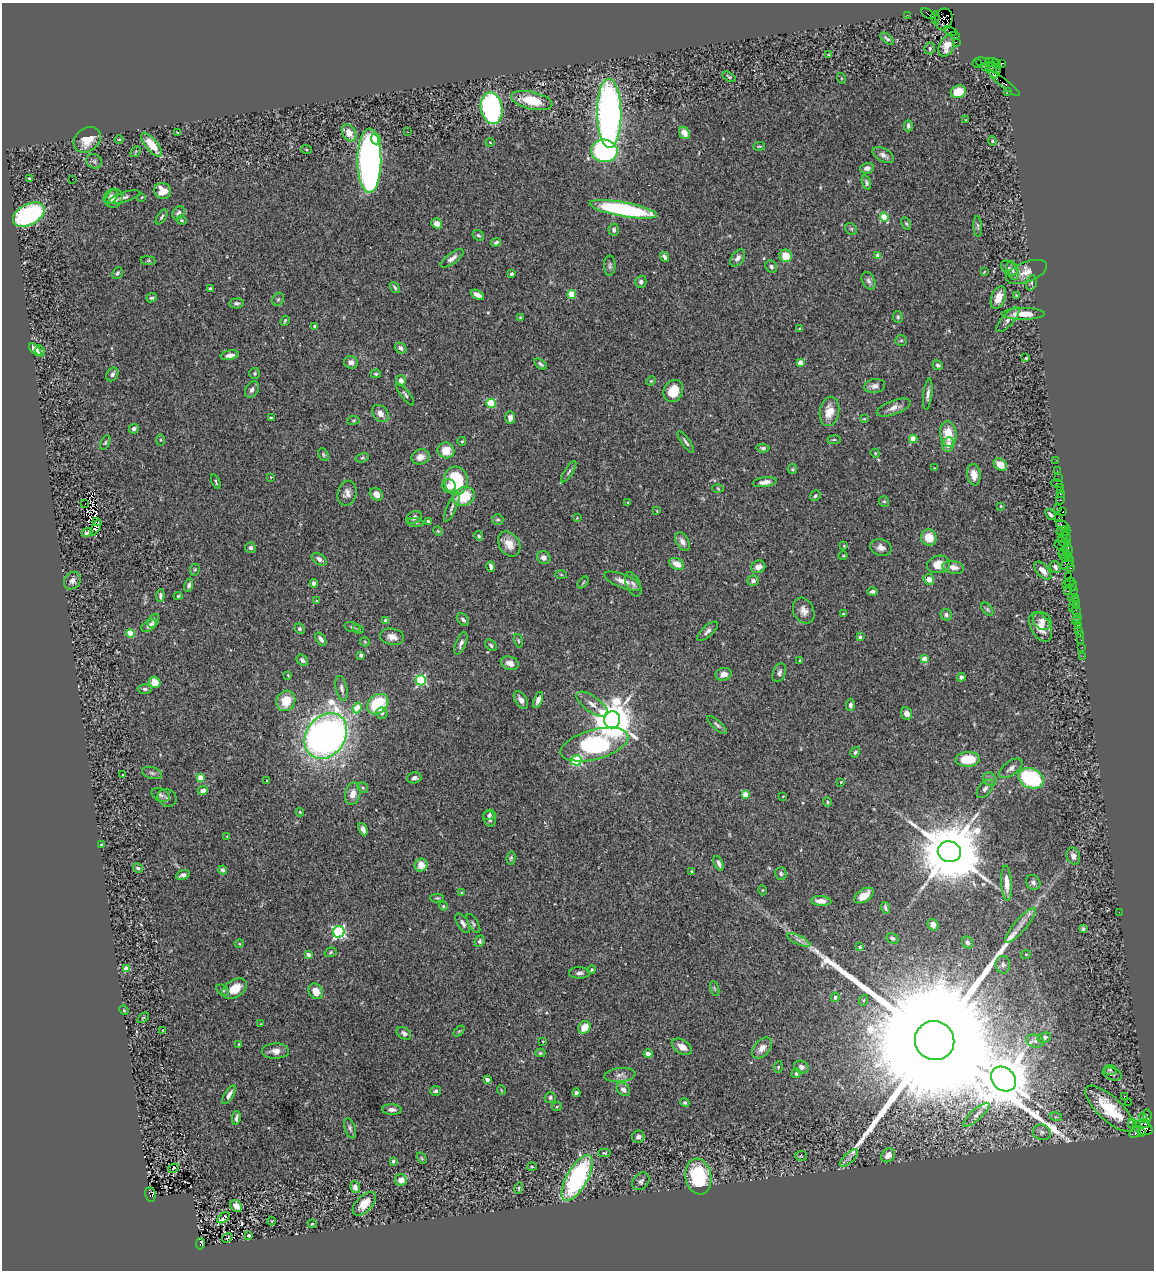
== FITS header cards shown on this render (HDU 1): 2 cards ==
NAXIS1  =                 1152
NAXIS2  =                 1268

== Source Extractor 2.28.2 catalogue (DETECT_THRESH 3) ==
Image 1152 x 1268 px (HDU 1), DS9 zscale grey, 1 PNG px = 1 image px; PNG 1156 x 1272 px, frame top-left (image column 1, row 1268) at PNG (2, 3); each listed source drawn as its Kron ellipse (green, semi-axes under 4 px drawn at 4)
Background 0.691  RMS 0.033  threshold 0.0989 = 3 sigma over >= 5 px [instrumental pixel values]
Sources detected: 446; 4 with non-positive FLUX_AUTO (blend fragments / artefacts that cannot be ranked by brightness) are neither listed nor drawn; the other 442 listed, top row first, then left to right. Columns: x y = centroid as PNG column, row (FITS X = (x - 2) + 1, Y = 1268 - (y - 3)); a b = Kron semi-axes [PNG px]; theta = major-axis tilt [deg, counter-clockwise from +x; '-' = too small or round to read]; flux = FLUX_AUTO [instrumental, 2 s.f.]
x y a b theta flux
928 14 7 4 -33 58
907 15 2 2 - 12
935 18 6 3 -87 440
944 19 11 8 78 1500
950 31 7 3 -25 79
955 36 4 3 - 57
887 39 8 4 -41 4.5
956 42 2 2 - 8.9
947 46 11 7 65 28
930 48 6 5 - 4.5
829 55 4 4 - 1.9
982 62 7 3 -7 75
992 62 6 4 -3 43
977 63 5 3 - 20
996 64 5 3 - 130
1001 64 4 3 - 170
986 67 5 3 - 270
995 68 7 3 -43 530
992 70 9 4 -63 590
729 77 7 4 -30 3.4
841 78 5 3 - 1.8
1004 84 19 4 -37 190
1007 91 3 2 - 8.1
958 92 8 6 20 45
532 101 21 8 -13 69
492 108 16 10 -80 520
609 113 34 12 -89 1200
966 120 3 2 - 2
908 126 6 4 89 6.7
177 132 3 2 - 1.4
408 132 3 2 - 2
349 133 9 6 -59 27
684 133 6 5 - 18
376 139 5 5 - 32
87 140 14 11 38 40
119 140 4 3 - 1.8
992 141 4 4 - 2.5
490 142 4 4 - 2.3
152 145 15 6 -50 54
759 146 6 3 8 2.2
307 150 5 3 - 2.2
604 151 13 11 -10 330
136 152 6 4 47 2.4
883 155 12 6 -28 10
94 161 8 7 - 6.4
369 161 32 12 90 1000
867 168 7 5 14 10
29 178 3 3 - 2.4
72 179 2 2 - 28
866 183 7 3 -72 4.4
163 191 9 8 - 29
111 196 8 6 52 9.7
124 197 17 5 16 7.4
142 197 3 2 - 2.4
114 199 10 8 49 16
623 209 34 7 -10 340
178 213 7 5 52 8.9
29 215 17 10 28 330
162 217 8 4 54 4.6
884 217 4 4 - 72
182 220 5 4 - 2.9
437 223 5 4 - 14
906 224 6 4 -62 3.1
978 226 10 4 -88 4.1
851 229 6 5 - 3.8
614 230 6 5 - 5.5
478 235 6 5 - 4.2
496 242 5 3 - 4.7
786 256 6 6 - 34
878 256 4 4 - 25
664 257 5 3 - 7.5
452 258 13 5 36 11
738 258 10 6 54 9.8
148 261 8 4 -8 3.1
610 266 10 6 88 5.7
771 267 6 5 - 5.6
1009 268 9 6 -38 6.2
1013 270 10 5 -71 8.1
984 272 3 2 - 1.7
1026 272 22 10 20 28
117 273 6 4 64 4.8
511 274 3 3 - 6.8
868 281 9 6 -65 7.3
641 282 6 5 - 5.3
1031 283 8 5 75 4.8
395 287 6 3 -53 3.6
210 289 3 3 - 3.3
477 295 7 4 -28 11
572 295 4 4 - 78
1016 296 3 2 - 1.9
152 298 5 4 - 4
998 298 12 7 70 25
278 299 7 5 67 4.4
236 303 7 5 4 5.6
1023 314 21 6 0 32
520 317 4 3 - 1.9
898 317 6 5 - 3.9
1008 320 16 6 48 11
285 321 5 3 - 2.8
314 326 3 3 - 2.6
800 328 4 3 - 2.7
901 340 6 5 - 3.1
401 348 6 5 - 8
35 350 7 4 -47 15
40 351 5 5 - 5.5
230 355 9 4 10 11
1026 358 3 3 - 2.2
351 362 7 6 - 12
800 363 4 4 - 34
540 364 7 4 -37 5.4
938 365 5 4 - 5
255 373 5 5 - 3.7
112 374 7 5 55 7.8
376 374 5 4 - 3.1
401 381 5 5 - 13
651 381 5 4 - 2.2
875 386 10 7 9 12
252 390 9 6 57 9.2
673 391 11 9 66 45
405 394 13 4 -52 5.3
928 394 16 4 83 9.3
491 403 5 4 - 110
894 408 18 7 21 15
829 411 15 9 80 34
380 414 9 7 -47 16
510 417 6 5 - 10
271 418 4 3 - 3
864 419 4 2 - 1.7
353 420 6 3 9 2.3
134 429 5 4 - 7.7
948 434 13 8 -84 49
913 439 4 4 - 44
160 440 6 4 90 2.9
834 440 7 3 8 2.5
462 441 4 4 - 2.8
686 442 13 3 -55 5.7
105 443 8 4 63 3.2
948 445 7 6 - 16
763 448 6 4 -4 5.2
446 450 8 8 - 41
875 453 5 3 - 1.9
323 455 7 5 -57 3.5
420 457 9 7 20 17
362 458 7 4 17 3.7
1056 460 2 2 - 6
1000 465 7 5 -39 26
934 468 3 2 - 1.6
792 469 5 4 - 2.8
1057 471 2 2 - 17
569 472 12 3 58 4.8
974 475 11 6 -81 19
271 477 4 3 - 2.1
1058 478 2 2 - 16
456 481 14 12 -84 120
216 482 7 3 -66 3
765 482 12 5 7 13
1057 483 6 2 -18 63
449 486 7 6 - 14
1060 488 2 2 - 21
718 489 5 3 - 2.2
347 493 12 9 78 16
376 494 7 5 -39 15
1060 494 4 3 - 47
464 496 11 9 25 71
815 496 5 4 - 3.6
1061 498 6 4 71 69
884 501 5 5 - 3.6
628 503 3 3 - 1.9
85 504 2 2 - 13
1001 506 4 3 - 2
452 507 16 5 66 8.4
1058 508 4 3 - 44
657 511 4 2 - 1.3
1062 512 4 3 - 67
1050 514 6 3 -47 5.2
414 517 8 5 29 9.6
577 518 4 3 - 1.7
1059 518 4 3 - 120
498 520 5 5 - 3.8
428 521 4 3 - 2.8
96 522 2 2 - 1.9
415 522 8 3 -4 3.3
1063 525 7 3 -27 61
96 528 9 3 62 3.3
438 531 5 3 - 2.1
1063 531 7 4 3 170
87 533 5 3 - 5.3
479 536 5 4 - 4.2
1063 536 7 3 66 190
929 537 8 7 - 36
1066 539 7 4 -68 69
682 542 10 6 -59 11
1063 542 6 3 -33 55
509 544 13 10 -56 24
844 546 3 2 - 1.4
1061 546 7 2 -32 38
881 547 11 8 -14 12
250 548 5 5 - 6.9
1068 549 6 3 -72 150
1063 553 5 3 - 190
1066 553 4 3 - 140
843 556 5 3 - 2
544 558 7 6 - 9.8
1065 558 4 3 - 50
319 559 8 5 -32 10
1069 559 2 2 - 22
677 564 8 5 -30 25
938 564 11 8 13 32
1068 564 7 4 41 110
491 566 5 3 - 7.4
758 567 7 6 - 13
953 567 11 6 -9 16
1055 567 6 5 - 6.8
1070 568 4 3 - 49
195 570 6 5 - 3.3
1043 571 11 5 -48 15
561 575 6 4 -2 2.7
1069 576 2 2 - 14
929 579 6 5 - 18
72 581 9 7 53 8.8
623 581 19 7 -21 21
753 581 6 5 - 7.7
1070 582 5 3 - 51
314 583 4 4 - 8.4
583 583 7 3 49 2.5
633 584 13 7 -66 8.7
1066 584 3 2 - 62
189 585 7 4 74 6.2
1073 585 5 2 - 38
1074 590 3 2 - 30
872 591 5 4 - 5.7
1067 591 3 2 - 36
160 595 6 4 84 4.2
178 596 4 4 - 2.8
1072 597 3 3 - 56
1075 598 3 2 - 53
317 601 3 3 - 3.1
1075 602 5 3 - 96
1076 606 3 2 - 10
1072 607 2 2 - 180
987 609 7 4 -49 3.8
804 611 13 10 -64 16
1076 611 6 2 -72 55
843 614 3 2 - 1.6
946 615 6 5 - 6.3
1077 617 4 2 - 11
463 620 7 5 -46 6.6
153 621 7 5 64 5.4
386 621 4 3 - 19
1042 621 10 8 -40 12
1076 621 4 2 - 17
1079 625 3 3 - 42
149 626 8 5 33 10
352 627 8 4 -14 4.2
1040 627 16 9 -59 26
300 629 5 5 - 3.4
358 629 5 3 - 2.5
1079 630 4 3 - 9.8
708 631 13 5 41 8.7
131 633 4 4 - 74
1080 635 2 2 - 21
392 637 12 8 -11 17
860 637 4 4 - 6
321 639 7 4 -56 8.3
1081 640 2 2 - 5.7
518 641 7 4 -71 3.1
365 642 5 4 - 2.4
461 643 12 5 68 9.1
491 645 7 4 -41 5
1082 647 3 2 - 4.8
361 655 4 3 - 7
1083 656 2 2 - 7.5
924 659 4 4 - 35
302 660 6 5 - 7.8
800 661 3 3 - 4
510 663 9 6 -16 13
779 673 10 6 67 7.3
723 674 8 6 16 16
288 675 3 2 - 1.6
961 677 4 4 - 8.2
421 680 5 5 - 230
155 682 6 5 - 25
342 688 13 5 -77 9.1
145 689 7 4 -2 4.8
521 700 10 5 -57 11
538 700 8 4 69 10
286 701 10 9 - 45
378 704 11 9 42 120
592 704 18 7 -35 17
850 705 6 4 86 7.4
357 708 5 4 - 54
382 713 6 5 - 4.3
906 713 6 5 - 12
612 720 8 8 - 8100
717 725 12 4 -41 5.5
326 736 25 19 54 1400
594 745 35 15 15 340
855 752 5 4 - 3.5
968 759 12 7 4 68
576 760 5 5 - 160
1011 768 13 7 36 9.6
152 773 10 6 -15 6.2
123 775 3 2 - 1.9
200 778 4 4 - 51
414 778 7 5 17 8
1031 778 13 9 -21 250
990 779 7 6 - 6.4
267 781 3 3 - 2.1
841 782 3 3 - 2.2
363 788 5 5 - 4.7
985 789 11 6 53 8.9
203 791 5 4 - 13
353 794 11 7 78 19
161 795 9 6 -25 6.8
745 795 4 4 - 44
783 796 2 2 - 1.6
167 798 10 8 -31 6
827 802 5 4 - 2.9
300 812 4 4 - 2.1
489 815 6 5 - 5.2
490 819 8 6 -71 6.8
363 829 6 4 -65 10
227 836 3 3 - 2.1
101 845 4 3 - 2.1
949 852 12 10 -19 28000
1073 856 8 6 -68 11
511 858 6 4 80 3.6
718 863 8 4 -66 7.2
421 865 7 6 - 28
138 868 5 4 - 4.3
223 870 4 3 - 5.5
692 871 3 3 - 2.7
781 873 6 5 - 4.9
183 875 7 4 20 7.8
1033 882 8 6 -53 7.3
1007 883 17 5 -87 25
762 890 5 3 - 1.9
461 892 4 3 - 2.3
864 896 11 6 32 24
437 898 6 4 -1 3.1
821 901 10 5 -3 21
443 906 4 4 - 3.4
885 908 6 4 -71 4.9
1119 912 2 2 - 1.1
463 923 11 5 -57 8.1
473 924 11 4 -59 4.9
933 925 6 5 - 11
1020 925 22 6 50 18
1083 929 4 3 - 3.2
339 932 6 5 - 400
892 938 6 4 -30 3.7
799 940 12 4 -25 8.9
480 941 6 5 - 4.1
967 942 6 5 - 7.1
239 944 5 3 - 2.1
859 947 3 3 - 5.8
331 952 6 4 17 3.4
1026 954 5 3 - 2.1
308 955 4 4 - 17
1003 965 9 7 -83 7.7
126 969 4 4 - 39
592 970 4 4 - 3.1
579 973 10 5 -1 7.5
714 988 8 3 -71 3.2
235 989 13 8 32 38
223 990 7 5 -38 3.6
316 991 8 6 -55 21
835 997 5 4 - 4.1
864 1000 5 3 - 2.4
124 1010 5 4 - 2.4
143 1018 6 3 37 2.5
261 1024 3 2 - 1.4
584 1027 7 5 47 33
163 1030 4 2 - 1.5
459 1031 6 4 44 3.2
404 1033 8 5 -34 6.6
1044 1038 7 5 17 7.4
543 1041 3 2 - 1.5
935 1041 20 19 - 250000
1035 1041 9 6 -12 7.6
239 1044 3 2 - 1.9
682 1047 11 6 -32 18
762 1048 12 7 49 19
275 1051 13 7 1 16
540 1053 5 4 - 3
648 1054 4 4 - 8
778 1067 6 4 83 2.7
801 1067 7 6 - 9.2
1110 1070 7 5 -12 4
796 1073 5 4 - 4.9
1112 1074 10 6 -20 6.1
620 1075 15 7 6 12
1003 1079 13 11 -44 15000
487 1080 4 3 - 15
623 1089 7 6 - 12
501 1090 5 3 - 1.9
435 1091 5 4 - 5.4
576 1093 4 3 - 5
229 1095 10 4 59 12
1124 1096 3 3 - 39
550 1097 5 5 - 4.6
1128 1102 2 2 - 970
685 1103 5 4 - 3.9
557 1107 5 4 - 2.6
392 1109 10 5 -1 9.4
1110 1109 31 12 -43 100
976 1115 17 5 42 10
1147 1116 7 3 -83 100
1056 1117 6 3 -16 3.2
1143 1117 4 3 - 15
236 1118 7 3 80 6
1132 1124 5 3 - 19
1145 1124 4 3 - 180
350 1128 10 5 -74 6.5
1143 1128 10 6 -22 680
1042 1132 9 8 - 9.6
1135 1132 6 5 - 160
1141 1132 4 2 - 44
638 1137 6 6 - 9.5
604 1153 6 4 -1 2.9
888 1155 8 6 46 18
801 1156 6 5 - 3
422 1158 6 4 -60 3
849 1158 11 5 43 10
393 1161 4 3 - 4.5
532 1167 5 3 - 2.1
174 1168 5 3 - 94
698 1176 18 13 -80 160
577 1178 26 10 61 360
401 1180 6 5 - 19
641 1181 10 7 47 7.2
355 1187 6 4 -82 13
519 1188 5 4 - 3.1
150 1194 7 5 -79 460
364 1204 15 8 46 26
236 1206 6 5 - 11
224 1218 7 3 40 100
272 1221 4 3 - 1.3
312 1224 4 4 - 2.2
249 1235 3 3 - 2.9
227 1238 5 2 - 2
200 1244 6 4 80 500
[4 non-positive-flux detections neither listed nor drawn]